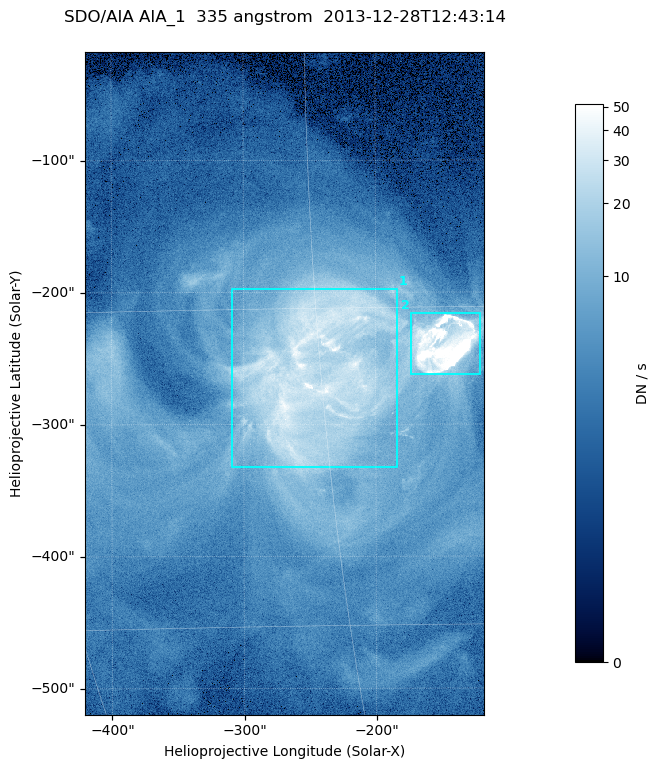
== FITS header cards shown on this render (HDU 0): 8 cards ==
TELESCOP= 'SDO/AIA '
INSTRUME= 'AIA_1   '
WAVELNTH=                  335
WAVEUNIT= 'angstrom'
DATE-OBS= '2013-12-28T12:43:14.63'
CTYPE1  = 'HPLN-TAN'
CTYPE2  = 'HPLT-TAN'
BUNIT   = 'DN / s  '

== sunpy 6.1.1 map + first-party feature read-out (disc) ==
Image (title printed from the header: SDO/AIA AIA_1  335 angstrom  2013-12-28T12:43:14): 503 x 835 px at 0.601 arcsec/px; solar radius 976 arcsec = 1624 px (partial field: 5.1% of the solar disc is inside the frame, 100% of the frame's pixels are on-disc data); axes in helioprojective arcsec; data unit DN / s (BUNIT, on the colour bar)
Orientation: roll -0.142 deg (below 1 deg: not rotated)
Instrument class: DISC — disc imager (sunpy class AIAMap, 335 A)
Bright regions (active regions / flare kernels): reference = the on-disc median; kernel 5 px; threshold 5 sigma = 16.9 DN / s over a disc level ~3.89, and >= 1.15x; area >= 420 px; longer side >= 6 px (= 3.6 arcsec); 2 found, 2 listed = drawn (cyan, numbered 1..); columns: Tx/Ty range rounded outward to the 2 arcsec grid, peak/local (2 s.f.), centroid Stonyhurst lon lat
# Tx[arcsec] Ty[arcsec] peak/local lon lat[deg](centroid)
1 -310..-182 -334..-196 15 -15 -18
2 -174..-120 -264..-216 79 -9 -17